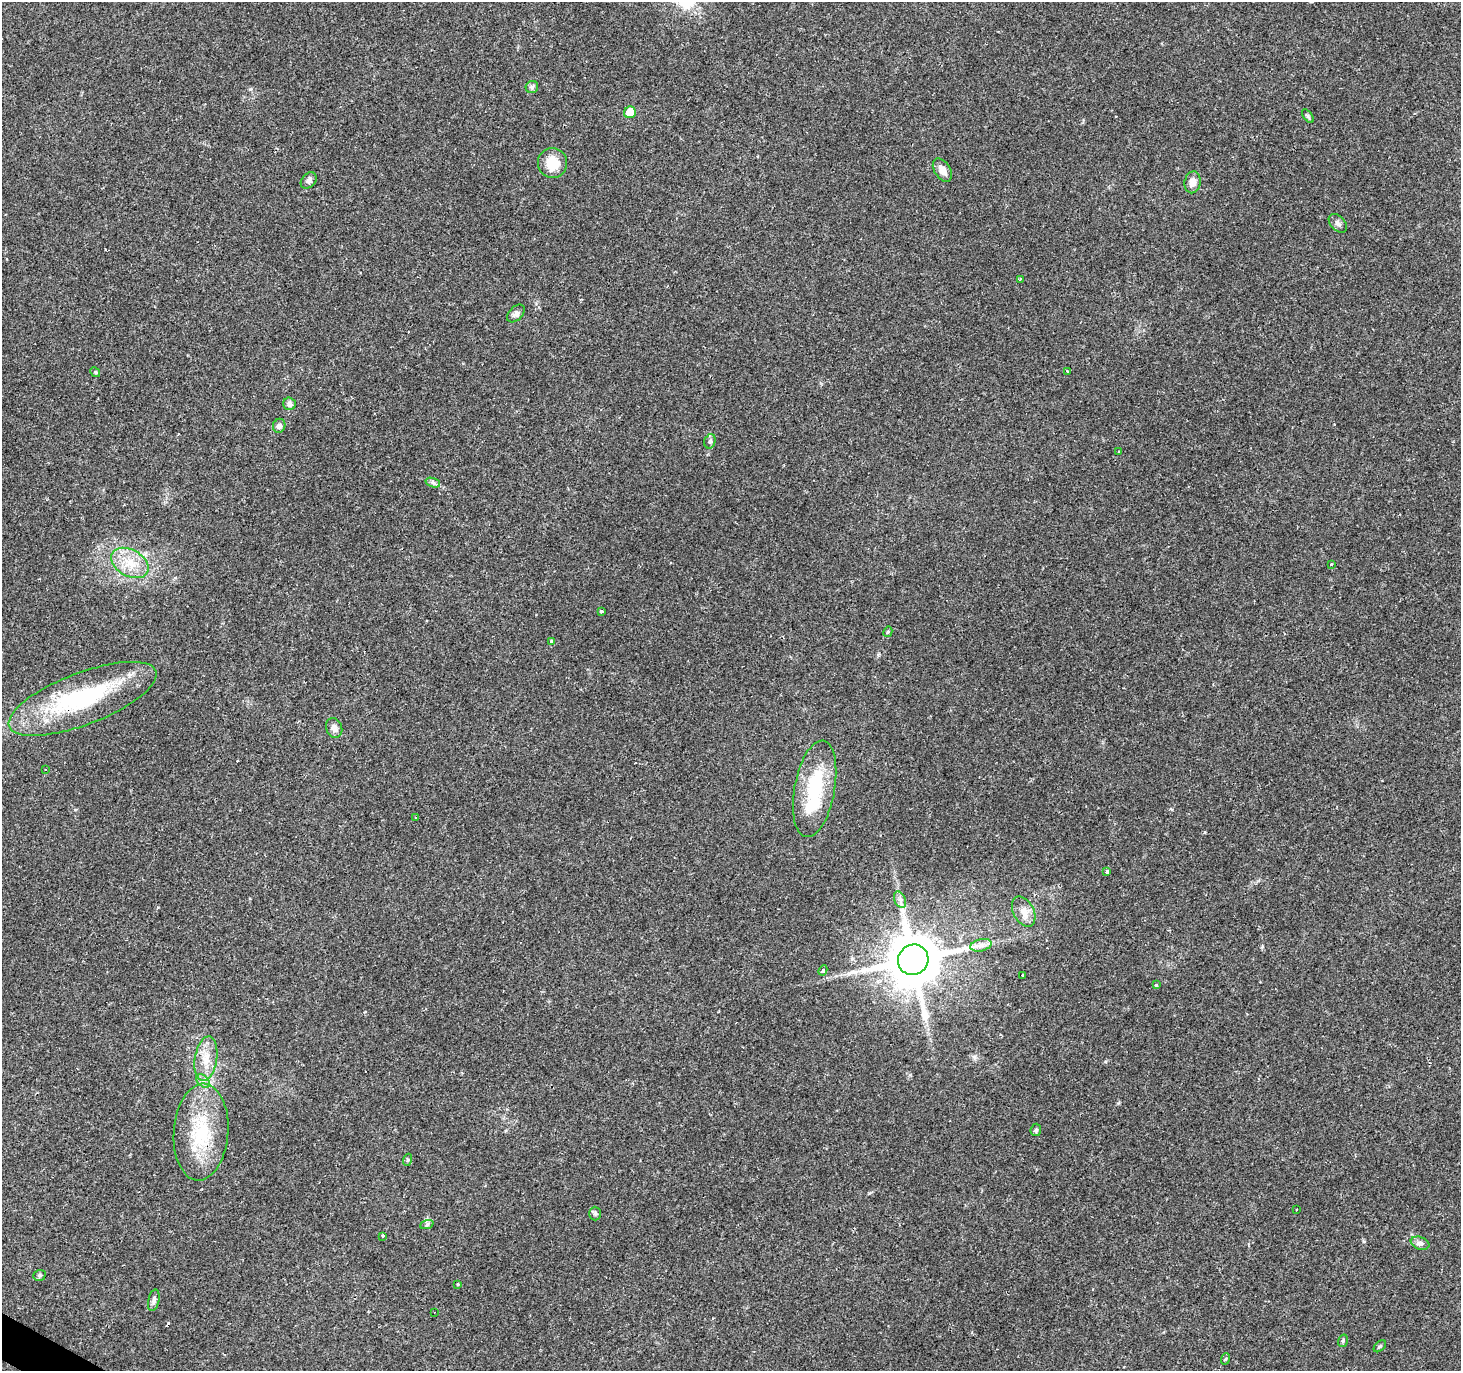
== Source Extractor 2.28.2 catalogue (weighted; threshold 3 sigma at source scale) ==
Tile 7 of 4 x 4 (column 3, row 2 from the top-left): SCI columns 2921-4379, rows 2927-4295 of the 5843 x 5920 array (HDU 1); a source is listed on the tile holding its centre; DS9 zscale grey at full resolution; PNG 1463 x 1373 px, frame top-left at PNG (2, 2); each listed source drawn as its Kron ellipse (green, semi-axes under 4 px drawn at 4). Shown black and unused: <1% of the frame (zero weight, under 2 of 3 exposures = <1% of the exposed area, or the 3 px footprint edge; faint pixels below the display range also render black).
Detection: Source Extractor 2.28.2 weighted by HDU 2 'WHT'; one run over the whole footprint, this tile lists its part. Background 0.0649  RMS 0.0047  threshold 0.0211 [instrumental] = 3 sigma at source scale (4.5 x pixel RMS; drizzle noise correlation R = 1.50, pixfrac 1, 0.0396/0.0396 arcsec/px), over >= 5 px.
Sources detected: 59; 2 inside a brighter object's white glare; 4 cosmic-ray / hot-pixel residue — neither listed nor drawn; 1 inside a brighter listed object's ellipse — not listed separately; the other 52 listed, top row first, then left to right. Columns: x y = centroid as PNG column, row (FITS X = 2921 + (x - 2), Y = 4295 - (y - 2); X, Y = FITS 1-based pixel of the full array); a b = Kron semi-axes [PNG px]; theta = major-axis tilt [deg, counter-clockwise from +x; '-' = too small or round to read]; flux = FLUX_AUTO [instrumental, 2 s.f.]
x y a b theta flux
532 87 6 6 - 1.1
630 112 6 6 - 10
1308 116 8 4 -54 0.81
552 163 15 14 - 10
942 170 13 8 -57 3.6
309 180 9 6 47 1.8
1193 182 11 8 79 3.6
1338 223 11 7 -47 1.7
1020 279 3 2 - 0.59
516 313 10 6 46 1.7
1067 371 3 3 - 1.5
95 372 5 4 - 0.53
289 404 6 6 - 1.8
279 426 7 6 - 1.8
710 441 7 5 73 1.1
1119 452 3 2 - 0.92
433 483 7 4 -19 1.1
130 563 20 13 -30 10
1331 564 3 3 - 0.82
601 611 4 4 - 0.76
888 632 5 4 - 0.57
551 641 4 3 - 8.6
83 699 78 26 21 57
334 728 10 8 -68 2.5
46 770 3 2 - 0.96
815 789 49 20 80 32
416 818 3 3 - 2.4
1107 872 3 3 - 4.1
900 900 9 5 -66 1.5
1024 911 16 10 -61 5
981 945 11 6 14 2.4
913 960 15 15 - 2700
823 970 5 4 - 0.92
1023 975 3 3 - 2.1
1156 985 3 3 - 4.1
206 1059 22 11 80 7.9
203 1081 8 5 -46 1.8
1036 1130 6 5 - 0.87
201 1132 48 27 85 32
407 1160 6 4 71 0.55
1297 1210 3 2 - 0.56
595 1213 7 6 - 0.96
427 1224 7 4 20 0.85
383 1236 4 3 - 1.3
1420 1243 9 6 -20 1.8
39 1275 6 5 - 0.8
458 1284 4 3 - 0.64
154 1300 11 5 78 1.5
434 1312 2 2 - 0.3
1343 1341 6 4 71 0.77
1380 1346 7 4 40 0.78
1225 1359 6 3 70 0.6
Overlapping masked pixels (flux is a lower limit): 2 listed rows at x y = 83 699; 201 1132
Unlisted compact peaks at least as high as the median listed source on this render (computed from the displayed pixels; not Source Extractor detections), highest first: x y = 250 89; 869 1193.